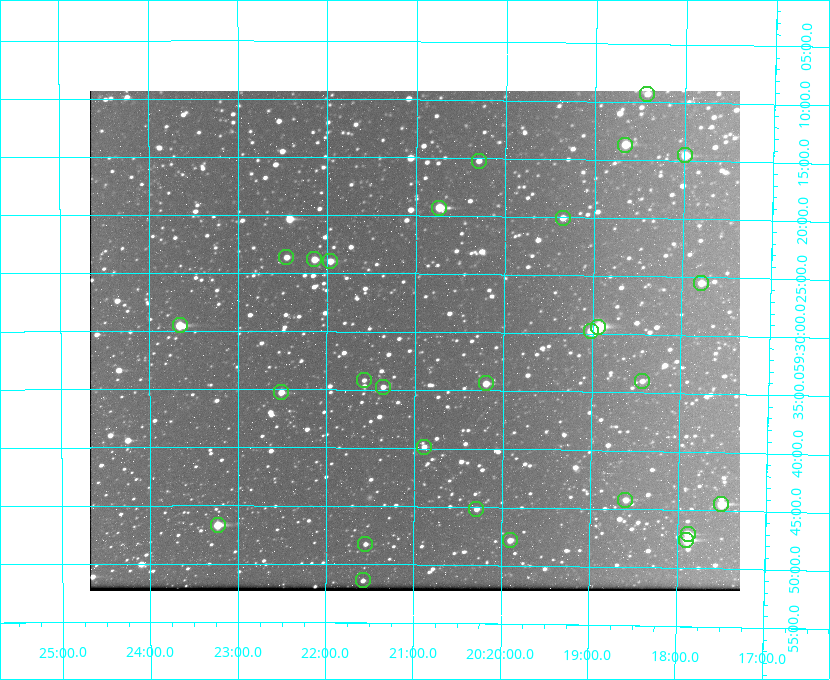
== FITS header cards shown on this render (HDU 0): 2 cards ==
NAXIS1  =                  650 / Width of table row in bytes
NAXIS2  =                  500 / Number of rows in table

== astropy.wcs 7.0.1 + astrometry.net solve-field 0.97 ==
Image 650 x 500 px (HDU 0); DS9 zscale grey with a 90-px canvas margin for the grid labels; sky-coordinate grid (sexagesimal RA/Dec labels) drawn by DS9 from the SOLVED WCS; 28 Tycho-2 reference stars matched to detected sources circled (green)
Header WCS: none
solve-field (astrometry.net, Tycho-2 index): SOLVED blind (the file carries no WCS)
Solved WCS: RA---TAN-SIP/DEC--TAN-SIP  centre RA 20:21:00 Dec +59:31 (305.25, +59.51 deg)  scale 5.16 arcsec/px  FOV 55.8' x 43.0'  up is +180 deg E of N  parity flipped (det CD > 0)
(file carries no celestial WCS; the grid is the blind solution)
Tycho-2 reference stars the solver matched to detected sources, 28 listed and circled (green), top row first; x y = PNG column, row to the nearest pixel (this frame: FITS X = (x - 90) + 1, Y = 500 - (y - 91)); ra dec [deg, ICRS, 3 dp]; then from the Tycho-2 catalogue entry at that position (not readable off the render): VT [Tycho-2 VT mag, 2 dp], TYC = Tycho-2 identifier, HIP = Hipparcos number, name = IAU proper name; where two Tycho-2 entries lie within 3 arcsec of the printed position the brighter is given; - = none
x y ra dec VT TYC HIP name
647 94 304.606 +59.155 10.95 3949-1673-1 - -
625 145 304.666 +59.228 9.63 3949-1325-1 - -
685 155 304.498 +59.243 9.91 3949-663-1 - -
479 161 305.075 +59.254 11.10 3949-857-1 - -
439 208 305.185 +59.322 8.95 3949-1869-1 - -
563 218 304.838 +59.335 10.93 3949-1877-1 - -
286 257 305.613 +59.394 10.81 3949-1261-1 - -
314 259 305.535 +59.397 10.37 3949-1383-1 - -
330 261 305.490 +59.400 10.79 3949-1179-1 - -
701 283 304.447 +59.425 10.97 3949-965-1 - -
180 325 305.915 +59.492 9.25 3949-1149-1 - -
598 327 304.733 +59.490 8.93 3949-1451-1 - -
591 331 304.755 +59.496 9.37 3949-615-1 - -
364 380 305.394 +59.570 11.70 3949-405-1 - -
642 381 304.607 +59.567 11.00 3949-1861-1 - -
486 383 305.049 +59.573 10.18 3949-1099-1 - -
383 387 305.340 +59.579 10.98 3949-39-1 - -
281 392 305.628 +59.588 10.19 3949-1517-1 - -
424 447 305.223 +59.664 11.52 3949-1631-1 - -
625 500 304.649 +59.737 10.61 3949-735-1 - -
721 504 304.376 +59.741 8.68 3949-423-1 - -
476 509 305.073 +59.753 11.06 3949-89-1 - -
218 525 305.808 +59.778 8.73 3949-715-1 100545 -
688 534 304.470 +59.785 9.54 3949-1615-1 - -
510 540 304.976 +59.797 11.33 3949-1031-1 - -
686 540 304.474 +59.793 10.98 3949-1187-1 100048 -
365 544 305.387 +59.804 11.49 3949-285-1 - -
363 580 305.395 +59.857 11.71 3949-313-1 - -